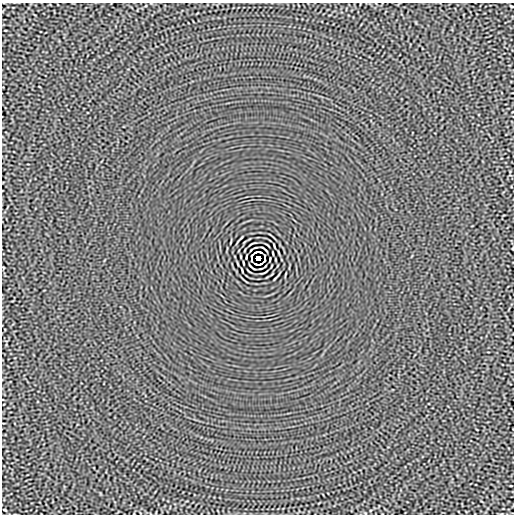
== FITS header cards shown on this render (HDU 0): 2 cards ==
NAXIS1  =                  512
NAXIS2  =                  512

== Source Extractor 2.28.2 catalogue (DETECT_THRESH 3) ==
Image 512 x 512 px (HDU 0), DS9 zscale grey, 1 PNG px = 1 image px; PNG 516 x 516 px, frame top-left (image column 1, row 512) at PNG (2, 3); no overlay
Background -1.54e-05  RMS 0.0015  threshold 0.00444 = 3 sigma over >= 5 px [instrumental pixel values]
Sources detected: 14; all 14 listed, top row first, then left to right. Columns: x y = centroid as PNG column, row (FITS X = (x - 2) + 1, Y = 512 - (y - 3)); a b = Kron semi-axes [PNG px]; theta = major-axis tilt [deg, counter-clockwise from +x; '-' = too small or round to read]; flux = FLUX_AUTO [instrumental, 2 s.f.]
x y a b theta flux
512 6 3 2 - 0.082
264 249 8 2 -40 0.099
256 252 5 2 - 0.064
260 252 4 2 - 0.1
251 256 4 2 - 0.076
265 256 4 2 - 0.073
258 258 4 4 - 3.7
251 260 3 2 - 0.081
265 260 4 2 - 0.078
243 263 4 2 - 0.081
256 264 4 2 - 0.088
260 264 5 2 - 0.089
252 267 8 2 -40 0.099
5 510 3 2 - 0.079
At the frame edge (FLAGS 8, measured only in part): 1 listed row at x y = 512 6